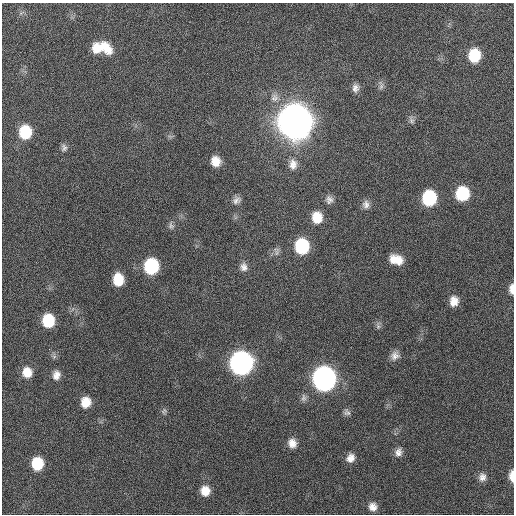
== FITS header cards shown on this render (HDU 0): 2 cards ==
NAXIS1  =                  512 / Axis length
NAXIS2  =                  512 / Axis length

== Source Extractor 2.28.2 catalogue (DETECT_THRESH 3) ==
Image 512 x 512 px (HDU 0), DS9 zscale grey, 1 PNG px = 1 image px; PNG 516 x 516 px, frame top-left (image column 1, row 512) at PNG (2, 3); no overlay
Background 429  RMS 12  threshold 35.3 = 3 sigma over >= 5 px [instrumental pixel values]
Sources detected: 45; all 45 listed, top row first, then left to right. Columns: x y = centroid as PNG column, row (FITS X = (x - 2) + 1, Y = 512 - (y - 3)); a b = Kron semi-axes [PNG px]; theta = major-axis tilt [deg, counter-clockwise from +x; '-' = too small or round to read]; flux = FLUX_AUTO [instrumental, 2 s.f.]
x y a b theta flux
105 47 19 11 -50 1.4e+04
96 48 12 10 -87 1.1e+04
474 55 11 9 85 2.8e+04
381 86 10 5 66 2.5e+03
355 88 11 8 85 4.1e+03
412 120 9 7 -56 2.5e+03
295 121 14 13 - 3.2e+06
25 132 12 11 - 3.0e+04
64 148 10 7 86 2.7e+03
216 161 9 8 - 9.9e+03
293 164 15 11 -89 7.2e+03
462 194 11 10 - 4.0e+04
429 198 11 10 - 5.6e+04
236 200 12 8 28 3.8e+03
329 200 10 10 - 4.0e+03
366 204 12 9 87 4.3e+03
317 217 12 11 - 1.5e+04
171 226 9 7 -59 2.5e+03
302 246 12 10 -89 5.7e+04
277 251 13 7 -88 3.3e+03
396 259 14 9 -17 1.2e+04
151 266 12 10 88 6.2e+04
244 267 11 9 -83 4.7e+03
118 280 11 9 -87 1.8e+04
512 289 11 5 -89 5.6e+03
454 301 12 10 85 8.1e+03
48 321 10 9 - 3.2e+04
378 326 8 6 -70 2.1e+03
395 356 11 10 - 5.1e+03
241 363 12 12 - 4.8e+05
27 372 10 9 - 1.0e+04
56 375 10 8 73 5.4e+03
324 378 13 11 -88 5.5e+05
304 398 11 7 87 3.0e+03
86 402 10 9 - 1.2e+04
164 411 8 7 - 1.9e+03
347 412 9 8 - 2.7e+03
292 443 11 10 - 6.6e+03
398 452 11 9 75 4.6e+03
350 458 11 9 60 5.9e+03
37 464 11 10 - 2.5e+04
512 476 11 4 -89 7.4e+03
482 477 10 9 - 4.2e+03
205 491 11 10 - 1.0e+04
373 507 10 9 - 5.8e+03
At the frame edge (FLAGS 8, measured only in part): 2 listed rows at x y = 512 289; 512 476